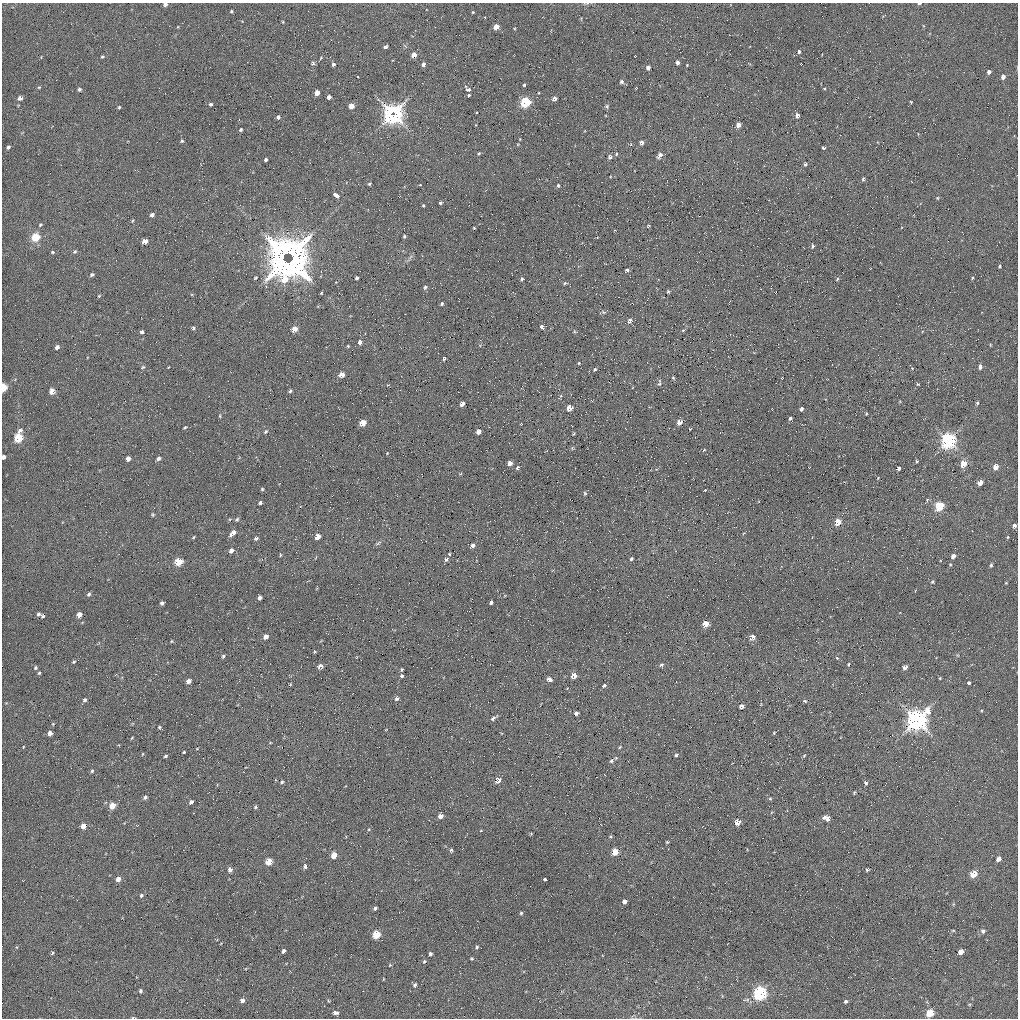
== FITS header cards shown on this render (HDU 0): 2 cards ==
NAXIS1  =                 1016 / length of data axis 1
NAXIS2  =                 1016 / length of data axis 2

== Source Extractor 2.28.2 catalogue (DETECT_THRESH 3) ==
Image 1016 x 1016 px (HDU 0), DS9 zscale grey, 1 PNG px = 1 image px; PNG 1020 x 1020 px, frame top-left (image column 1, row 1016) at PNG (2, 3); no overlay
Background 62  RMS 4.7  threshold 14.1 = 3 sigma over >= 5 px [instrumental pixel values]
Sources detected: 271; all 271 listed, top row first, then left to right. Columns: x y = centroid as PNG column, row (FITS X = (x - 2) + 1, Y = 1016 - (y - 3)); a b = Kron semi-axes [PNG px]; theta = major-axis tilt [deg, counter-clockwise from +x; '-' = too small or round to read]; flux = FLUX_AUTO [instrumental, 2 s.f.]
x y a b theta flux
165 4 4 3 - 890
919 4 4 2 - 560
231 11 4 3 - 370
473 12 3 3 - 290
283 22 4 3 - 260
496 27 4 4 - 3600
385 47 4 3 - 2200
799 52 3 3 - 610
414 55 4 4 - 2800
102 57 5 4 - 400
321 58 5 4 - 330
313 63 6 5 - 580
677 63 4 3 - 1200
333 64 4 4 - 830
423 64 4 4 - 1200
687 65 3 3 - 220
648 68 4 4 - 1200
989 72 4 3 - 1300
358 77 3 2 - 470
1003 77 4 4 - 1600
622 82 5 5 - 610
524 85 3 3 - 380
39 87 5 3 - 290
636 88 4 2 - 230
79 89 5 4 - 520
468 89 8 5 -20 1300
317 93 4 4 - 2800
469 95 3 3 - 520
329 97 4 4 - 1300
20 98 4 4 - 1300
554 99 4 4 - 1200
525 102 5 5 - 24000
911 102 3 3 - 300
211 104 4 4 - 560
351 106 5 4 - 2600
607 106 6 5 - 530
119 107 4 3 - 340
393 114 9 9 - 110000
797 115 4 3 - 1500
278 117 4 4 - 740
738 125 5 4 - 2100
240 130 4 3 - 480
182 141 4 4 - 370
641 142 5 4 - 1100
8 147 4 3 - 550
823 148 3 3 - 570
479 153 5 4 - 380
616 154 5 4 - 400
660 155 7 4 55 1500
610 157 5 4 - 970
266 160 5 3 - 2400
805 164 4 3 - 600
863 179 4 3 - 480
369 184 4 4 - 410
420 185 4 2 - 230
558 185 4 3 - 410
336 195 5 3 - 6600
937 198 4 4 - 280
440 203 5 4 - 520
423 205 4 3 - 330
152 215 4 4 - 940
132 221 5 3 - 270
40 225 5 3 - 330
648 226 4 4 - 370
474 228 3 3 - 290
404 236 4 3 - 440
35 237 5 5 - 12000
145 241 5 4 - 2700
813 246 4 3 - 750
75 251 5 5 - 530
52 252 4 4 - 370
292 256 27 11 -55 110000
283 257 18 7 71 72000
291 261 33 7 46 56000
285 262 25 12 -53 110000
1000 266 3 3 - 370
627 270 4 4 - 760
92 275 5 4 - 610
255 278 4 2 - 360
357 278 4 3 - 630
972 278 3 3 - 290
522 279 5 4 - 500
837 279 5 4 - 330
565 283 5 4 - 350
425 287 6 4 73 560
668 292 4 4 - 370
99 296 4 3 - 300
442 304 4 4 - 480
603 312 7 4 -25 550
630 321 6 5 - 1100
541 327 4 3 - 2000
193 328 4 4 - 450
294 329 5 5 - 2700
683 331 4 3 - 440
142 332 4 4 - 2200
360 342 5 4 - 1200
990 345 4 3 - 250
348 346 4 3 - 320
57 347 4 4 - 1000
444 358 4 3 - 410
579 363 3 3 - 260
143 367 6 4 35 390
980 367 6 4 82 940
912 368 3 3 - 220
595 369 5 4 - 470
341 375 5 4 - 2400
673 378 4 3 - 400
659 383 9 4 83 580
918 384 4 3 - 300
3 387 5 4 - 12000
52 391 5 4 - 2500
290 391 4 3 - 560
592 401 4 2 - 260
977 403 5 4 - 480
462 404 4 4 - 1700
569 408 5 4 - 3800
801 409 4 3 - 800
866 414 3 2 - 270
220 416 4 3 - 290
790 418 3 3 - 530
679 422 4 4 - 2300
363 423 5 4 - 5500
185 427 4 3 - 310
690 429 3 2 - 190
20 431 6 5 - 970
266 432 6 4 50 440
478 432 4 4 - 2100
574 434 3 3 - 330
18 438 5 5 - 15000
948 441 6 6 - 100000
572 448 5 5 - 330
704 450 5 3 - 210
3 457 4 3 - 1100
159 458 5 4 - 740
128 459 4 4 - 1400
917 461 4 3 - 360
510 463 4 4 - 1600
963 464 5 4 - 5900
517 467 6 4 52 490
809 467 3 2 - 190
995 467 5 4 - 3200
899 469 4 4 - 5200
878 478 4 3 - 210
980 483 5 4 - 2600
262 489 4 4 - 310
705 490 3 2 - 260
585 493 5 4 - 360
260 503 4 3 - 640
939 506 5 5 - 16000
153 515 5 4 - 360
237 519 5 4 - 470
838 522 5 4 - 6100
1014 526 4 4 - 1100
233 533 8 4 42 1600
193 537 4 3 - 280
318 537 5 4 - 2600
1007 537 4 3 - 320
256 538 4 3 - 560
378 543 8 3 31 470
472 546 5 4 - 930
231 551 5 4 - 1200
449 554 3 3 - 290
280 555 5 3 - 260
953 556 4 4 - 1500
446 559 4 3 - 570
631 559 3 3 - 530
940 560 3 3 - 230
179 562 5 5 - 11000
991 565 5 4 - 440
932 582 5 4 - 420
1006 583 3 2 - 240
89 594 5 4 - 590
260 598 4 4 - 950
491 602 4 3 - 630
162 603 4 4 - 620
39 614 5 4 - 680
79 615 4 4 - 2300
43 616 4 3 - 390
705 624 5 4 - 5200
266 637 5 4 - 1800
752 637 6 5 - 1900
171 641 5 3 - 260
223 656 4 3 - 550
837 658 6 3 -45 340
74 662 5 4 - 400
848 664 4 3 - 320
661 665 6 4 24 650
320 666 5 4 - 1400
905 667 5 4 - 1300
35 668 5 4 - 470
402 669 3 3 - 400
39 673 4 4 - 380
574 675 5 4 - 3200
402 676 4 3 - 540
940 678 4 3 - 300
549 679 6 4 -26 1100
188 681 4 4 - 1600
969 683 4 3 - 850
290 684 4 3 - 260
604 686 5 4 - 540
567 688 3 3 - 330
397 699 5 4 - 760
85 700 5 4 - 680
805 701 6 4 -17 500
741 706 5 4 - 1100
576 713 4 4 - 950
493 718 6 4 48 760
917 720 9 7 47 190000
159 727 4 4 - 400
50 733 4 4 - 1800
774 733 5 4 - 300
132 738 5 2 - 250
23 747 4 3 - 210
183 752 3 3 - 960
142 754 4 2 - 220
676 755 4 3 - 510
804 755 6 4 46 360
165 756 4 3 - 490
611 761 6 5 - 670
92 771 5 4 - 480
498 780 7 5 46 1700
282 782 5 4 - 470
866 783 6 5 - 690
854 792 4 3 - 410
145 797 5 4 - 720
770 799 5 4 - 380
191 802 4 4 - 940
112 805 5 5 - 4100
255 807 5 4 - 420
440 816 4 4 - 1600
827 818 8 5 -15 2000
738 822 5 4 - 3100
83 826 5 4 - 2700
531 834 5 3 - 260
667 842 3 3 - 370
451 850 4 4 - 500
615 852 5 4 - 5800
334 855 5 4 - 4300
998 859 5 5 - 1500
269 862 5 4 - 6500
305 866 5 4 - 780
230 870 5 4 - 1300
867 870 4 4 - 480
973 874 6 5 - 5400
118 879 5 4 - 1900
545 879 3 3 - 420
141 895 5 4 - 540
624 901 4 4 - 1300
375 908 4 3 - 690
521 913 4 4 - 400
953 930 5 3 - 290
983 931 7 6 - 810
376 934 5 5 - 11000
477 947 5 4 - 440
284 951 4 3 - 1100
961 952 5 4 - 2000
52 953 4 4 - 430
430 954 4 3 - 690
471 959 4 3 - 300
424 961 5 4 - 430
390 965 4 3 - 250
383 979 3 2 - 190
415 985 5 4 - 650
140 991 4 4 - 600
760 993 6 6 - 64000
242 1001 4 4 - 1400
328 1001 5 3 - 280
846 1001 5 4 - 590
335 1013 6 4 -6 980
930 1013 5 5 - 9100
133 1018 5 2 - 400
At the frame edge (FLAGS 8, measured only in part): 5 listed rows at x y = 165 4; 919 4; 3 387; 3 457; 133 1018

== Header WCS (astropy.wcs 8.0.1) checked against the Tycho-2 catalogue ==
Header WCS as astropy/WCSLIB reads it (applying the file's SIP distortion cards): RA---SIN-SIP/DEC--SIN-SIP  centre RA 00:03:46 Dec +14:42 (0.94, +14.69 deg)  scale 2.78 x 2.74 arcsec/px (non-square pixels)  FOV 47.0' x 46.4'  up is +156 deg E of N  parity normal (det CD < 0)
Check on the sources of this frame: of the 60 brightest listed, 20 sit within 4.1 arcsec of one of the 35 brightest Tycho-2 stars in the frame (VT <= 13.14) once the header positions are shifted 0.12 arcsec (0.10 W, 0.06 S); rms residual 1.40 arcsec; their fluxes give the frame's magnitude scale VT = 21.28 - 2.5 log10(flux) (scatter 0.40 mag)
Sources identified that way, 19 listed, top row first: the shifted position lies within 4.1 arcsec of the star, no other Tycho-2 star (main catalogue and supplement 1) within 8.2 arcsec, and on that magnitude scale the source's flux lands within +1.5 / -3 mag of the star's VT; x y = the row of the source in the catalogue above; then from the Tycho-2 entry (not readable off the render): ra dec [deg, ICRS J2000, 3 dp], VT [Tycho-2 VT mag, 2 dp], TYC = Tycho-2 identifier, HIP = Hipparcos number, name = IAU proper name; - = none
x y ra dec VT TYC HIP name
393 114 0.984 +14.379 7.11 600-248-1 308 -
35 237 0.685 +14.352 11.05 600-218-1 - -
3 387 0.613 +14.446 11.41 600-803-1 - -
462 404 0.942 +14.603 13.14 600-391-1 - -
679 422 1.094 +14.684 12.65 600-445-1 - -
18 438 0.608 +14.487 10.88 600-623-1 - -
980 483 1.294 +14.820 12.84 600-227-1 - -
939 506 1.257 +14.824 12.19 600-339-1 - -
179 562 0.685 +14.624 11.76 600-515-1 - -
574 675 0.936 +14.827 12.00 600-195-1 - -
917 720 1.172 +14.965 7.42 600-85-1 378 -
112 805 0.558 +14.772 11.64 600-415-1 - -
738 822 1.008 +14.980 12.12 600-101-1 - -
334 855 0.704 +14.876 12.12 600-311-1 - -
269 862 0.654 +14.860 11.63 600-107-1 - -
973 874 1.163 +15.089 12.07 1178-1607-1 - -
376 934 0.709 +14.944 12.19 600-419-1 - -
760 993 0.969 +15.105 10.28 1178-1531-1 - -
930 1013 1.086 +15.172 11.75 1178-1708-1 - -